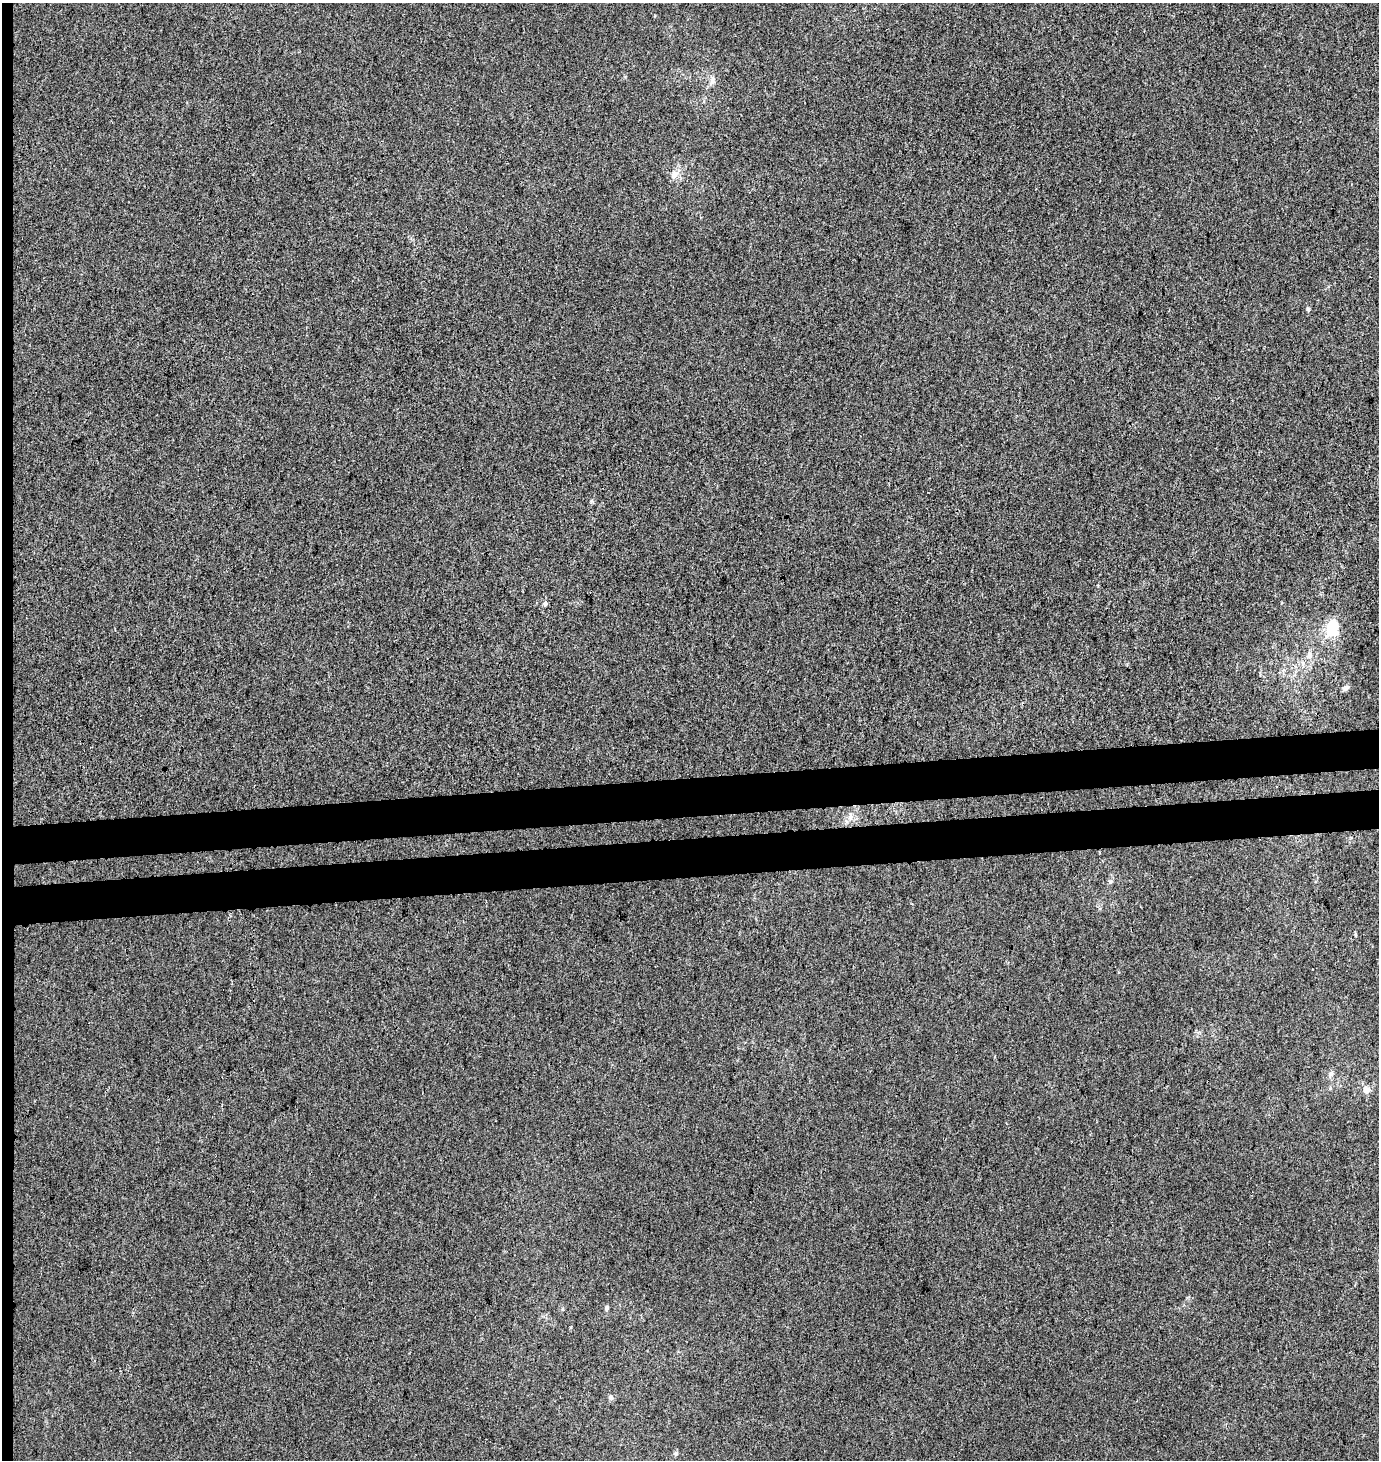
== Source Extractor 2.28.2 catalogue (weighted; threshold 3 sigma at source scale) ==
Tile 4 of 3 x 3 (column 1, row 2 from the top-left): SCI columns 38-1414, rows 1514-2971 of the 4171 x 4484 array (HDU 1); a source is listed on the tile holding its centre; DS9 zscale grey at full resolution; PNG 1381 x 1462 px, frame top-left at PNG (2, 3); no overlay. Shown black and unused: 6% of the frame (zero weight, under 3 of 4 exposures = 5% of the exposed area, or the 3 px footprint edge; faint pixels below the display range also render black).
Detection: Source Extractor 2.28.2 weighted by HDU 2 'WHT'; one run over the whole footprint, this tile lists its part. Background -5.85e-04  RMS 0.0047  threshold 0.0212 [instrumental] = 3 sigma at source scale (4.5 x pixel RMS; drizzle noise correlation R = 1.50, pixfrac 1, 0.0396/0.0396 arcsec/px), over >= 5 px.
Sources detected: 14; all 14 listed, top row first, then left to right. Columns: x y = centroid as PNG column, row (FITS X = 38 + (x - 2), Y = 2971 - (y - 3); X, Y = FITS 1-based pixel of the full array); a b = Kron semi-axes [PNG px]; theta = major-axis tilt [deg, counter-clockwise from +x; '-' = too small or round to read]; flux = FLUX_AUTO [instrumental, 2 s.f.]
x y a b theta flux
712 80 11 6 86 1.9
675 174 16 8 45 3.4
1308 309 5 4 - 0.76
545 603 6 4 81 1.2
1332 627 20 12 80 14
1310 655 9 7 70 2.2
1346 688 9 6 43 1.5
851 817 9 4 82 1.4
1356 935 6 4 -70 0.51
1331 1074 8 6 36 1.4
1366 1090 8 7 - 3
606 1308 5 4 - 1
611 1397 7 6 - 1.2
676 1453 6 4 46 0.7
Unlisted compact peaks at least as high as the median listed source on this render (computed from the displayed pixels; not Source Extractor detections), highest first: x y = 592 501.